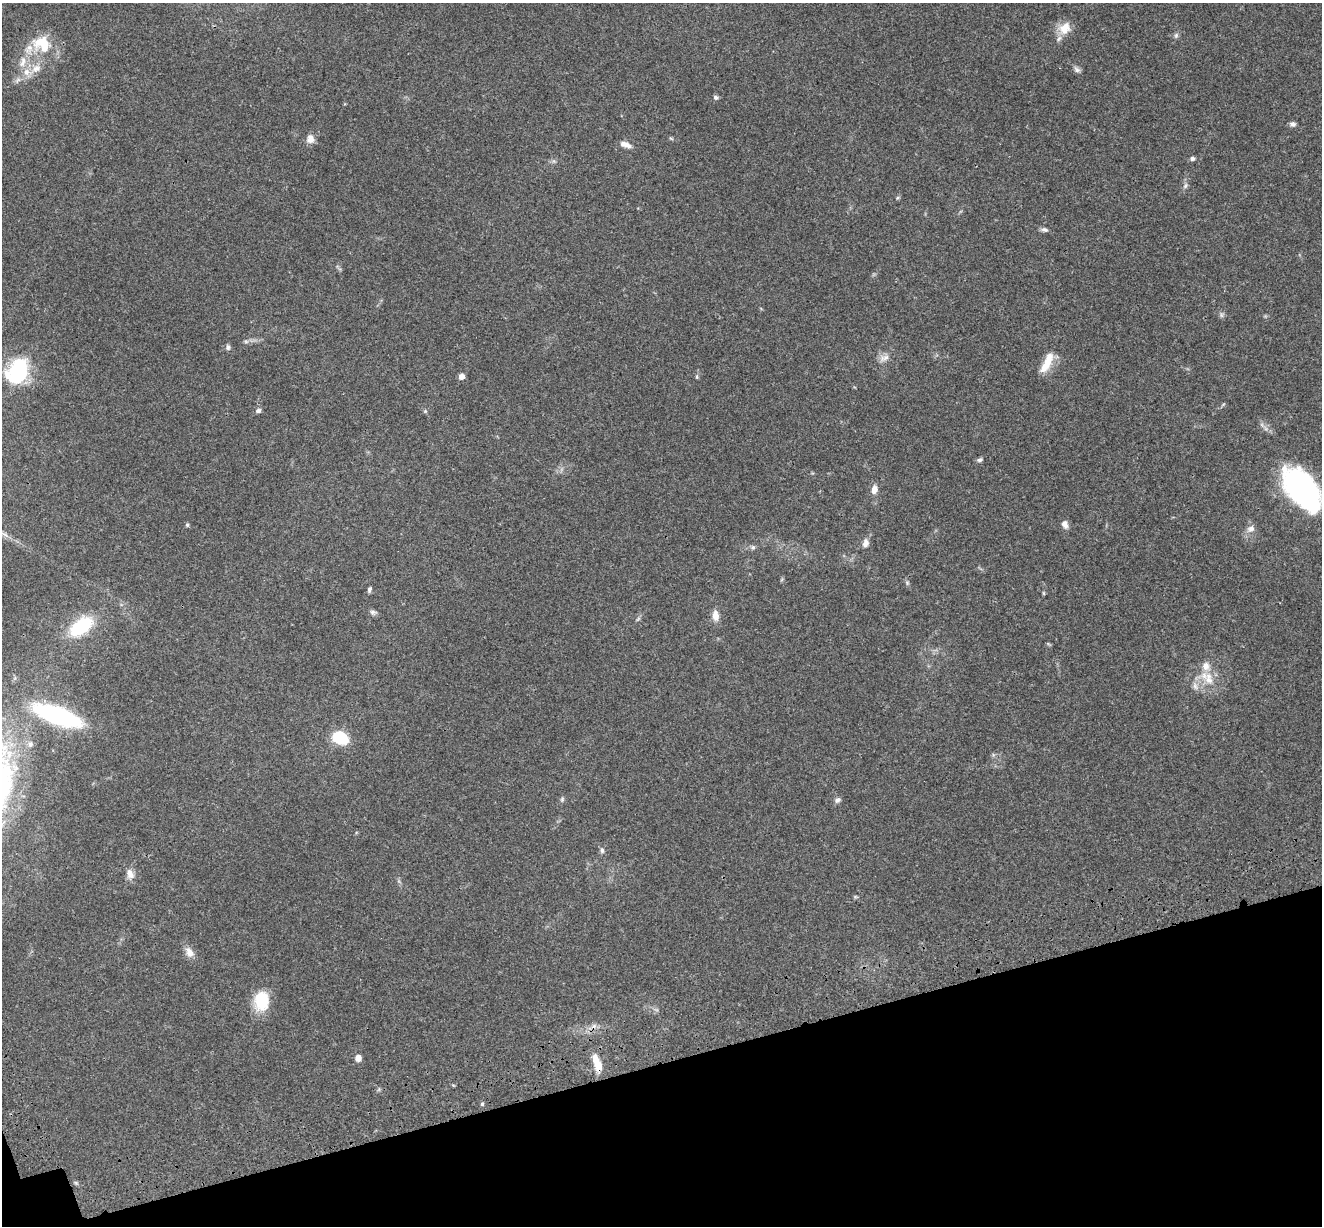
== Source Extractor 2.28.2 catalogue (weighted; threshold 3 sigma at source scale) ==
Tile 14 of 4 x 4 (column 2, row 4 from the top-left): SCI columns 1443-2762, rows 257-1480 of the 5522 x 5357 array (HDU 1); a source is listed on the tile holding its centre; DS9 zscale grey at full resolution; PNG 1324 x 1228 px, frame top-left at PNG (2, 3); no overlay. Shown black and unused: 14% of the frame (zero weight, under 3 of 4 exposures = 9% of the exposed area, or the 3 px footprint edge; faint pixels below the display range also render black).
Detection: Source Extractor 2.28.2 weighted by HDU 2 'WHT'; one run over the whole footprint, this tile lists its part. Background 0.176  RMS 0.007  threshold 0.0315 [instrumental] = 3 sigma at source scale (4.5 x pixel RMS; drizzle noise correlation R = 1.50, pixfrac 1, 0.0396/0.0396 arcsec/px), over >= 5 px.
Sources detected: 62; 1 too faint to see at this stretch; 1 inside a brighter object's white glare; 1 cosmic-ray / hot-pixel residue — not listed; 4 inside a brighter listed object's ellipse — not listed separately; the other 55 listed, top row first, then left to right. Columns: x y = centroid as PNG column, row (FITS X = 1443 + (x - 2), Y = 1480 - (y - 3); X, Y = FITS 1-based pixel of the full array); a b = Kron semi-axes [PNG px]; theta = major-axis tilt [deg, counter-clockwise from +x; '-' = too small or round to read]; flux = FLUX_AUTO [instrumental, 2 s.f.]
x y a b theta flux
1065 28 18 14 50 11
1176 35 7 6 - 1.6
43 42 30 17 6 20
23 62 18 9 75 7.5
36 68 14 11 27 7.3
1077 70 10 6 -40 2.2
715 97 5 5 - 2
1293 124 7 6 - 2.1
671 138 6 4 -19 0.88
310 139 11 10 - 4.7
626 145 14 6 -19 4.1
1192 159 6 5 - 1.9
1185 186 9 6 71 2
897 198 6 4 70 0.95
1044 230 9 6 -12 1.9
1221 315 7 4 -89 1.4
246 341 7 4 0 1.4
228 347 7 6 - 1.7
884 358 15 9 22 4.6
1047 363 28 9 63 12
18 371 11 9 62 180
461 376 5 5 - 5.2
697 377 7 3 82 1
258 411 7 6 - 1.9
425 411 6 4 -46 0.89
980 460 8 5 20 1.6
874 489 11 7 82 4.6
1302 489 45 24 -52 150
1065 524 9 7 -73 3.8
187 525 6 4 -69 1
1251 529 12 9 27 4.1
865 543 11 8 82 3.8
753 547 7 6 - 1.5
907 583 6 5 - 1.1
369 589 6 4 81 1.6
1043 593 6 4 -89 0.78
373 612 9 6 -17 1.9
715 615 13 8 -84 6.1
81 626 22 12 35 45
1209 679 20 12 -78 12
1195 686 11 7 -61 3.4
57 715 45 15 -20 97
340 737 17 12 -28 25
30 744 9 7 -86 2.4
562 799 7 5 70 1.3
837 800 8 7 - 2.4
602 850 9 5 -82 1.9
130 874 14 9 -65 5.4
855 897 6 4 18 0.8
189 952 14 9 -60 5.7
261 1001 21 16 86 25
358 1058 6 6 - 4.7
598 1066 13 8 -82 9.9
482 1104 5 4 - 1.2
76 1183 6 4 -19 1
Overlapping masked pixels (flux is a lower limit): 1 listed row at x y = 598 1066
Isophote crosses this tile's border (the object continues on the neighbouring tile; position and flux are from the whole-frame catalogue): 1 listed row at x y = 1302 489